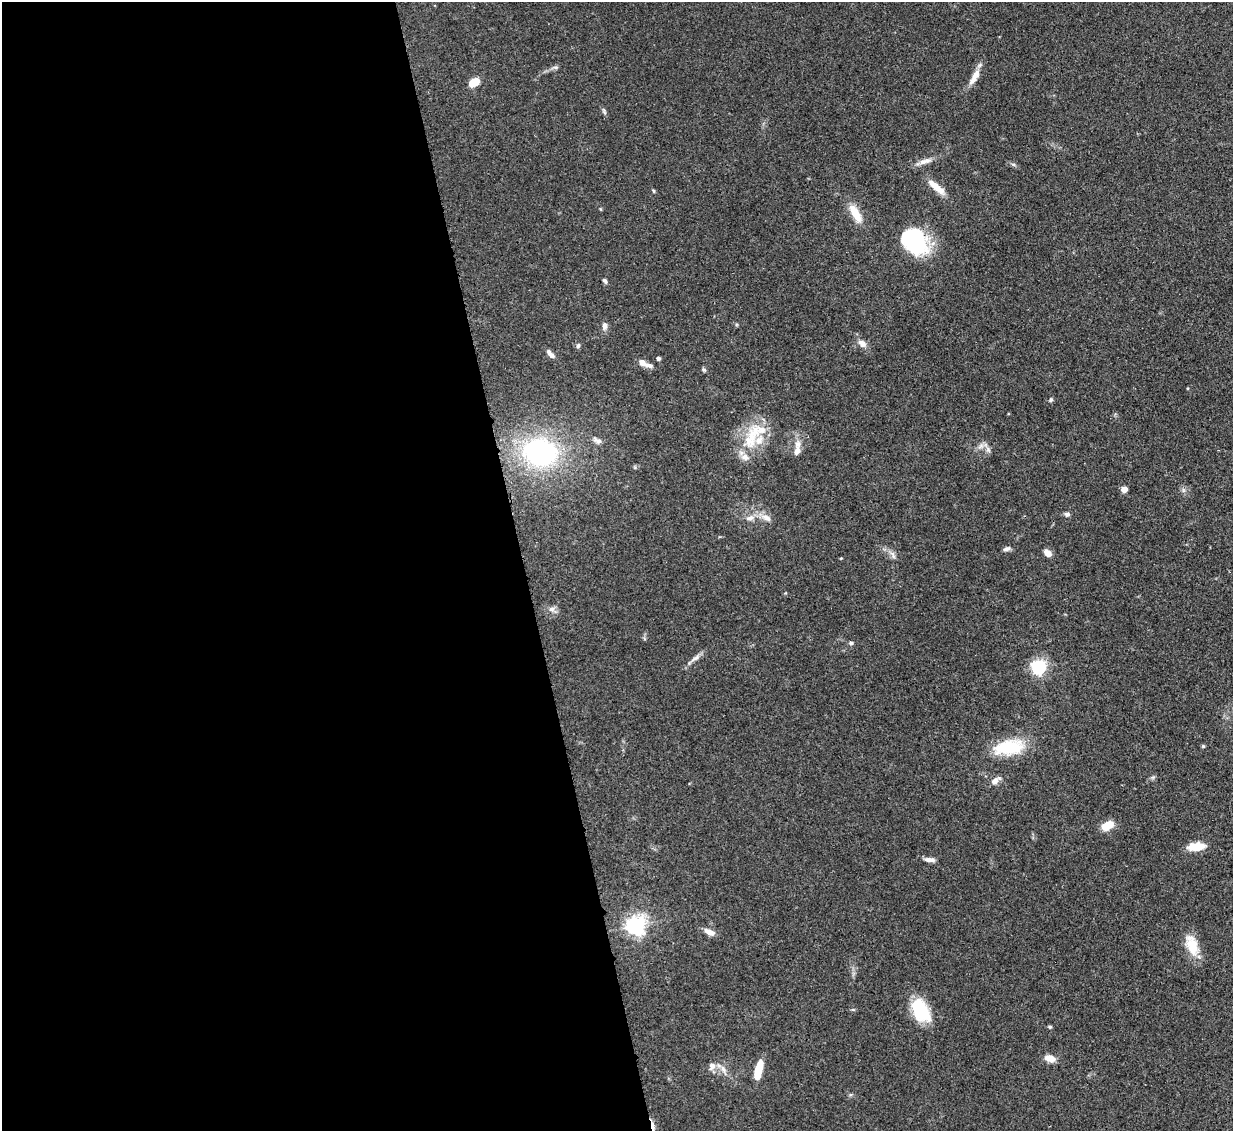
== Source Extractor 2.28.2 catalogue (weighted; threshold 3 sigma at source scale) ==
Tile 9 of 4 x 4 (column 1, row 3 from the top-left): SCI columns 78-1308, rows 1347-2475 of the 5079 x 5065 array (HDU 1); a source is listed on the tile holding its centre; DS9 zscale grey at full resolution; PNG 1235 x 1133 px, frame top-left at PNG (2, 2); no overlay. Shown black and unused: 42% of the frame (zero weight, under 3 of 4 exposures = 9% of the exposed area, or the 3 px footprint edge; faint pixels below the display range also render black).
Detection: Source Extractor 2.28.2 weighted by HDU 2 'WHT'; one run over the whole footprint, this tile lists its part. Background 0.125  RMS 0.0049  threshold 0.0222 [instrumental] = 3 sigma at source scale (4.5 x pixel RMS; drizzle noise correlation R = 1.50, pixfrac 1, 0.05/0.05 arcsec/px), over >= 5 px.
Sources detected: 58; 1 inside a brighter object's white glare — not listed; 7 inside a brighter listed object's ellipse — not listed separately; the other 50 listed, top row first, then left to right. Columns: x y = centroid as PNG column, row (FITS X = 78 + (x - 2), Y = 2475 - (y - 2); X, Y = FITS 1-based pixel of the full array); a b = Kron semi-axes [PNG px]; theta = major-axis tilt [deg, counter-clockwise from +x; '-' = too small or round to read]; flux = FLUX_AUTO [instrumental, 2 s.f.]
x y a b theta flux
556 67 9 4 0 1.1
974 79 17 9 53 4.3
474 82 9 6 29 8.9
604 112 10 3 -67 0.97
925 161 19 7 16 3.6
936 187 26 8 -41 6.6
653 191 5 3 - 0.51
855 213 27 10 -60 8.2
914 240 34 23 -57 40
605 281 6 4 -56 1.1
605 326 9 7 87 2.2
862 343 11 8 -35 3
578 346 6 5 - 1.1
552 356 8 6 -20 1.6
658 358 4 3 - 1.5
642 362 10 7 -44 2.8
704 370 7 4 -41 0.8
1051 400 6 5 - 0.79
752 437 44 17 68 20
597 440 13 6 -27 2.2
988 450 9 6 -63 1.8
797 451 16 8 72 3.4
540 452 38 30 -9 76
1124 489 4 4 - 5.8
1067 514 7 5 -2 1.4
750 518 11 6 6 2.6
766 518 16 8 -32 3.7
1007 549 9 5 21 1.5
1047 553 7 6 - 4.1
893 555 14 4 -61 1.7
552 609 9 6 16 1.9
851 643 6 5 - 0.97
695 658 15 5 34 2.4
1038 667 6 6 - 120
1203 746 5 4 - 0.62
1009 747 39 18 9 23
995 781 14 7 38 3.1
1107 825 13 8 33 8
1194 847 14 10 8 6.8
929 860 13 5 -5 2.4
635 925 7 6 - 250
709 932 14 7 -23 3.5
1192 946 26 15 -76 11
920 1010 25 15 -60 24
1050 1027 5 4 - 0.66
1050 1058 12 7 -17 4.6
712 1066 12 9 69 2.8
723 1069 12 5 -64 2.1
758 1070 21 7 75 10
652 1126 19 3 -83 3.4
Overlapping masked pixels (flux is a lower limit): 1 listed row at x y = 652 1126
Isophote crosses this tile's border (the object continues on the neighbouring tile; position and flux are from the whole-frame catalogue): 1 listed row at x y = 652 1126